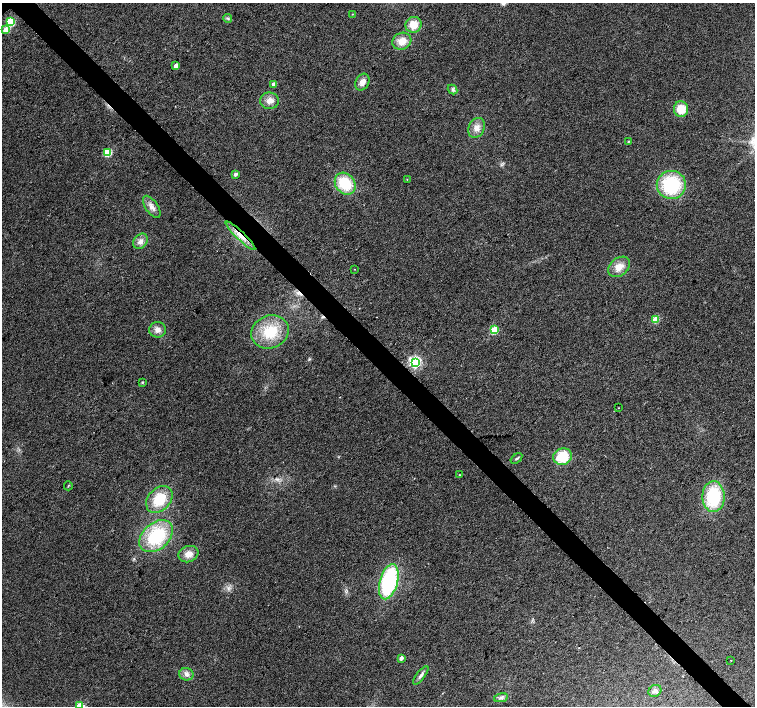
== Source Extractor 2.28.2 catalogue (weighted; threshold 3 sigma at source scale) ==
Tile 6 of 4 x 4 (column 2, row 2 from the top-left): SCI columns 1511-3015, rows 3037-4444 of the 6026 x 6007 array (HDU 1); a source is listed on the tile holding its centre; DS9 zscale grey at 2 x 2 block average (1 PNG px = mean of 2 x 2 image px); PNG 757 x 708 px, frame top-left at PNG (2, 3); each listed source drawn as its Kron ellipse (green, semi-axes under 4 px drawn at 4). Shown black and unused: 4% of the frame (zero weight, under 2 of 3 exposures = <1% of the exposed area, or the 3 px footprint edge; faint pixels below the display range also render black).
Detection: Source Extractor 2.28.2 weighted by HDU 2 'WHT'; one run over the whole footprint, this tile lists its part. Background 0.0157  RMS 0.0077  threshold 0.0345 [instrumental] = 3 sigma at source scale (4.5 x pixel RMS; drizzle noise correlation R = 1.50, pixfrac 1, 0.0396/0.0396 arcsec/px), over >= 5 px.
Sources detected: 50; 3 cosmic-ray / hot-pixel residue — neither listed nor drawn; the other 47 listed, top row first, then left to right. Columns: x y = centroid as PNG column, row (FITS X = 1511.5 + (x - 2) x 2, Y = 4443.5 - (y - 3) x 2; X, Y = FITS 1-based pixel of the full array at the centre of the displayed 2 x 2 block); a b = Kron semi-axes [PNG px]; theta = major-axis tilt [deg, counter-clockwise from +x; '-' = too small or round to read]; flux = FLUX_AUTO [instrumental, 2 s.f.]
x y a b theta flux
352 14 2 2 - 1
228 18 4 4 - 2.7
10 22 3 3 - 100
413 25 8 7 - 27
6 30 3 3 - 29
402 41 10 8 27 22
176 66 3 2 - 15
362 82 9 6 62 13
274 84 3 2 - 13
452 90 5 4 - 3.6
269 101 9 8 - 14
681 109 8 7 - 36
476 128 10 8 61 14
628 141 3 2 - 1.2
107 153 3 3 - 97
236 174 3 3 - 7
407 179 2 2 - 0.76
345 184 12 9 -52 69
671 185 14 14 - 130
152 207 13 6 -56 12
240 236 20 4 -44 18
141 241 8 6 52 10
619 267 12 8 38 20
355 269 2 2 - 1.7
656 319 3 3 - 63
158 330 8 7 - 11
494 330 3 3 - 83
270 332 19 16 23 65
415 362 4 4 - 350
142 382 3 3 - 2
618 408 2 2 - 1.9
563 457 9 8 - 57
516 458 6 3 36 2.6
459 475 2 2 - 1.4
68 486 4 2 - 1.7
713 497 15 11 -89 110
159 499 15 11 47 57
156 536 19 13 41 110
188 554 10 8 20 15
389 582 18 9 74 190
401 658 3 2 - 9.4
731 660 2 2 - 8.1
186 674 7 6 - 7.3
421 675 11 3 53 6.3
655 691 7 5 37 6
501 698 7 4 11 5.1
80 706 3 3 - 93
Overlapping masked pixels (flux is a lower limit): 1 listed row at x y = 240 236
Isophote crosses this tile's border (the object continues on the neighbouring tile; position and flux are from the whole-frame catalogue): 1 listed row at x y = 80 706
Diffuse or blended objects may show on this block-average render without a row.